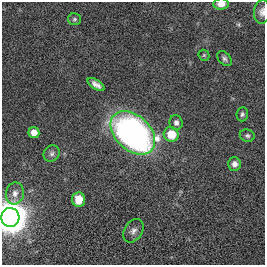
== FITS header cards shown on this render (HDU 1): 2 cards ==
NAXIS1  =                  263
NAXIS2  =                  263

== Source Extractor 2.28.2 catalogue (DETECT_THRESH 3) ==
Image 263 x 263 px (HDU 1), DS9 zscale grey, 1 PNG px = 1 image px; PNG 267 x 267 px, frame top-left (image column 1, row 263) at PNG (2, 2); each listed source drawn as its Kron ellipse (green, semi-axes under 4 px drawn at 4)
Background 0.00321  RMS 0.029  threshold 0.0864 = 3 sigma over >= 5 px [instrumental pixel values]
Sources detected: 18; all 18 listed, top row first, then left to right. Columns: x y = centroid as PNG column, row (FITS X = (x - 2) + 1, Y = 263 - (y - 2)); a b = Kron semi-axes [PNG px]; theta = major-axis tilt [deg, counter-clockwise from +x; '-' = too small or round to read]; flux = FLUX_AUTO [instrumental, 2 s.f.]
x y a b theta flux
221 4 8 5 1 12
262 12 12 8 83 9.2
74 19 6 6 - 3.6
204 55 6 5 - 2.7
224 59 8 5 -48 5.6
96 84 10 4 -34 9.6
242 114 7 5 83 4.7
176 123 7 6 - 7.2
34 132 5 5 - 16
133 133 26 17 -43 830
171 134 7 7 - 43
247 136 7 6 - 4.4
52 154 8 7 - 6.3
234 164 7 6 - 10
15 193 11 9 81 11
78 200 7 6 - 28
10 218 9 9 - 4500
133 231 13 9 55 11
At the frame edge (FLAGS 8, measured only in part): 3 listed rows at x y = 221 4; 262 12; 10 218